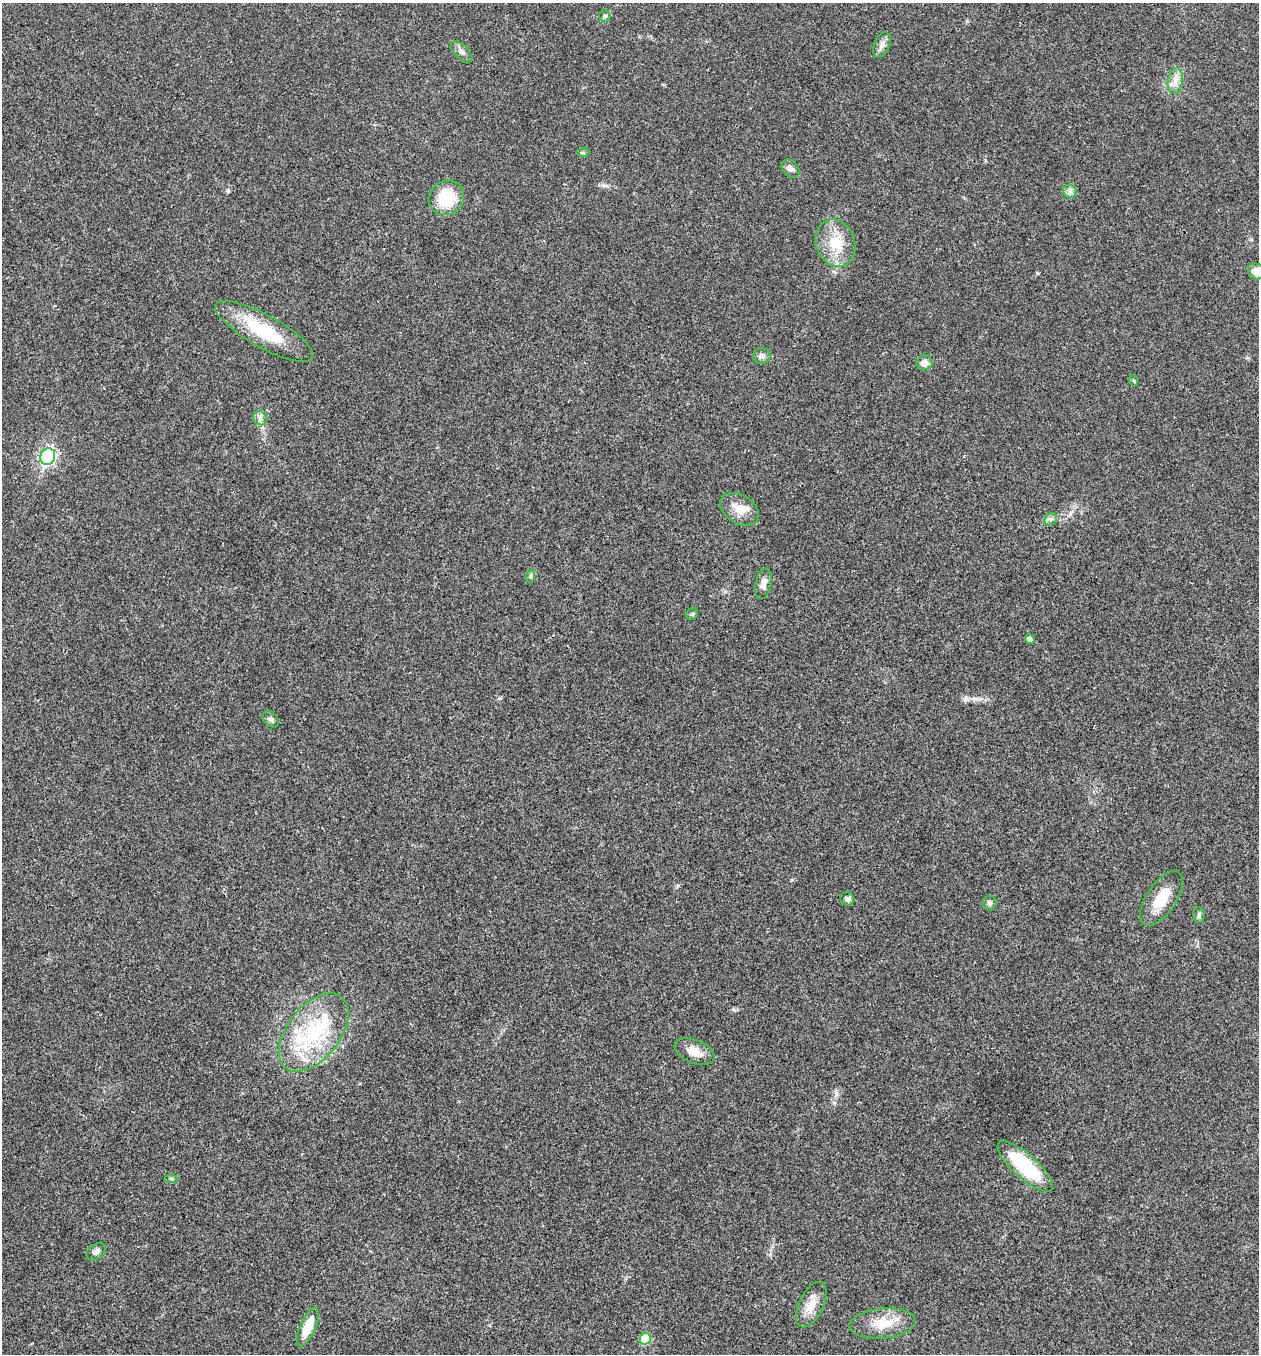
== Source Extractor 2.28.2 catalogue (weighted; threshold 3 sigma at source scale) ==
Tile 11 of 4 x 4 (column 3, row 3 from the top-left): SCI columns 2781-4037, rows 1355-2706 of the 5430 x 5416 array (HDU 1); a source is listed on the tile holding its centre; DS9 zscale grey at full resolution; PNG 1261 x 1356 px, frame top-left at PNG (2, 3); each listed source drawn as its Kron ellipse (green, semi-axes under 4 px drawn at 4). Shown black and unused: <1% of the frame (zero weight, under 3 of 4 exposures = <1% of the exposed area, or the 3 px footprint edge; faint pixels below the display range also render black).
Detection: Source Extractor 2.28.2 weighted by HDU 2 'WHT'; one run over the whole footprint, this tile lists its part. Background 0.0216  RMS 0.0041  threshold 0.0183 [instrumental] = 3 sigma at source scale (4.5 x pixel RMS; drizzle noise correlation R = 1.50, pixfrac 1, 0.05/0.05 arcsec/px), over >= 5 px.
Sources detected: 38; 2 inside a brighter listed object's ellipse — not listed separately; the other 36 listed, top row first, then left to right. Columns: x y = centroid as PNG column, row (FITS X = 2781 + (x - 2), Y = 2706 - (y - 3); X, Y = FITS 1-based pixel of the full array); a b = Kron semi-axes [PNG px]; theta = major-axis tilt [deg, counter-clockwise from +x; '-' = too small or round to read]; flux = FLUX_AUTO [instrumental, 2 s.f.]
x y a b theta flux
605 16 6 5 - 0.73
882 45 13 7 68 2.3
462 52 13 7 -45 1.9
1175 81 13 7 82 2.9
583 153 6 4 -2 0.58
791 168 10 7 -45 1.7
1070 191 7 6 - 1.3
446 198 18 16 39 16
836 243 24 19 -70 12
1256 271 9 7 -26 4.6
264 331 55 16 -29 22
762 356 9 7 6 1.7
925 363 8 7 - 2.9
1134 381 6 3 -71 0.46
260 418 8 6 -47 1.4
48 457 8 7 - 84
740 509 21 14 -32 6
1051 519 7 5 42 1.1
531 576 7 4 71 0.72
763 584 15 8 80 2.8
692 614 6 5 - 0.67
1030 639 5 4 - 1.4
271 719 9 6 -44 1.4
1161 898 31 15 56 11
847 899 7 6 - 1.2
990 903 7 7 - 1.2
1199 915 8 6 -81 0.93
314 1032 45 26 51 35
695 1052 21 11 -23 5.4
1025 1166 35 12 -41 26
171 1179 6 4 -1 0.57
96 1252 10 7 38 1.7
811 1305 24 12 63 5.9
883 1323 33 15 5 10
308 1327 21 7 66 9.4
645 1339 6 5 - 13
Isophote crosses this tile's border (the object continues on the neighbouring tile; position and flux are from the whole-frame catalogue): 1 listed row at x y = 1256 271
Unlisted compact peaks at least as high as the median listed source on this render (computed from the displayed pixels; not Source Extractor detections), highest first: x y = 228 190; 792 880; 1037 273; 834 1103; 836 1094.